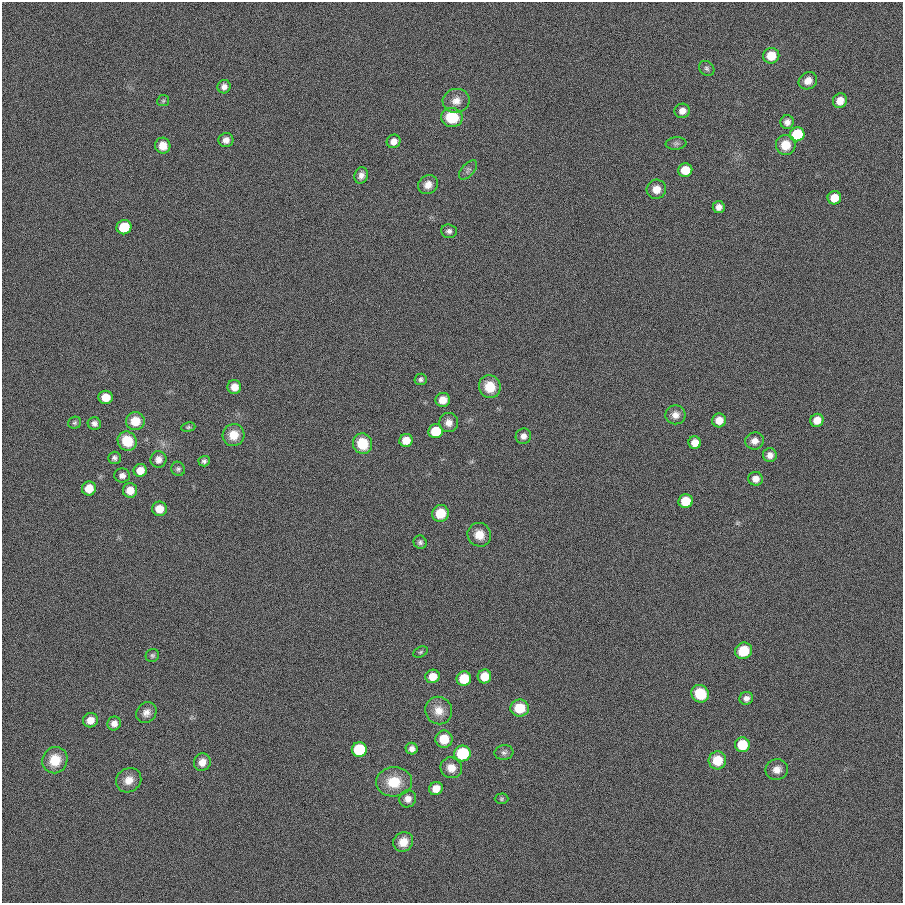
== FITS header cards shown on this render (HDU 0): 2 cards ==
NAXIS1  =                  901
NAXIS2  =                  901

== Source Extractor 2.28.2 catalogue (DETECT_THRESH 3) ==
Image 901 x 901 px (HDU 0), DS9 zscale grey, 1 PNG px = 1 image px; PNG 905 x 905 px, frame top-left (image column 1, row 901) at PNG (2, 2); each listed source drawn as its Kron ellipse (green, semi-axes under 4 px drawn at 4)
Background 2.99e-04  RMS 0.099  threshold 0.297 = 3 sigma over >= 5 px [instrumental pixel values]
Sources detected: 91; all 91 listed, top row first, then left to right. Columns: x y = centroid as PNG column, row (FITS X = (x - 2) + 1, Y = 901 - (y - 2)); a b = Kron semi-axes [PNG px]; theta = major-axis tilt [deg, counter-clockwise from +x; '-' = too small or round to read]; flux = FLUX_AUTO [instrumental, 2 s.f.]
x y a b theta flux
771 56 8 7 - 130
707 68 8 6 -38 17
808 81 10 8 34 53
224 87 7 6 - 32
163 101 6 5 - 11
456 101 13 12 - 63
840 101 7 7 - 64
682 111 8 7 - 42
452 117 11 9 -10 230
787 122 7 6 - 34
797 134 7 7 - 350
226 140 7 7 - 37
394 141 7 6 - 44
676 143 10 6 6 20
786 145 10 10 - 120
163 146 8 7 - 78
468 170 12 6 48 21
685 170 7 6 - 140
361 175 8 6 71 33
428 185 10 9 - 50
656 189 10 9 - 68
834 198 7 6 - 100
719 207 6 6 - 34
124 227 7 7 - 230
449 231 8 6 -3 22
421 379 6 6 - 16
234 387 7 7 - 62
490 387 11 11 - 140
106 397 7 6 - 89
443 400 7 7 - 68
675 415 10 9 - 47
719 420 7 7 - 66
817 420 7 6 - 72
135 421 9 9 - 120
75 423 6 6 - 13
94 423 7 6 - 25
449 423 9 9 - 52
188 427 7 4 9 11
436 431 7 7 - 230
233 435 11 11 - 98
523 436 8 7 - 35
406 440 7 6 - 95
127 441 10 9 - 170
754 441 9 8 - 44
695 443 6 6 - 62
362 444 10 9 - 190
770 455 7 7 - 36
114 458 6 6 - 18
158 459 8 8 - 41
204 461 5 5 - 17
178 469 7 7 - 16
140 470 6 6 - 78
122 475 8 7 - 29
756 479 7 7 - 45
89 488 7 7 - 89
130 490 7 7 - 80
686 501 7 7 - 180
159 509 7 7 - 86
440 513 8 8 - 140
479 535 12 11 - 85
420 542 7 6 - 17
744 651 9 8 - 150
420 652 8 5 27 11
152 655 7 6 - 14
433 676 7 6 - 84
484 676 7 6 - 120
464 679 7 7 - 210
700 694 9 8 - 190
746 698 7 6 - 29
520 708 9 8 - 170
439 711 14 13 - 83
146 713 11 9 50 41
90 720 7 7 - 65
114 723 7 6 - 41
444 739 8 8 - 140
742 745 7 7 - 220
359 749 7 7 - 450
412 749 6 5 - 30
462 753 8 8 - 370
504 753 9 7 6 21
55 760 13 12 - 150
717 760 9 9 - 140
202 762 9 8 - 52
451 768 11 10 - 71
777 770 11 10 - 54
129 780 13 11 37 76
394 782 18 14 5 170
436 789 7 6 - 72
408 799 8 8 - 40
501 799 7 5 1 11
403 842 10 9 - 81